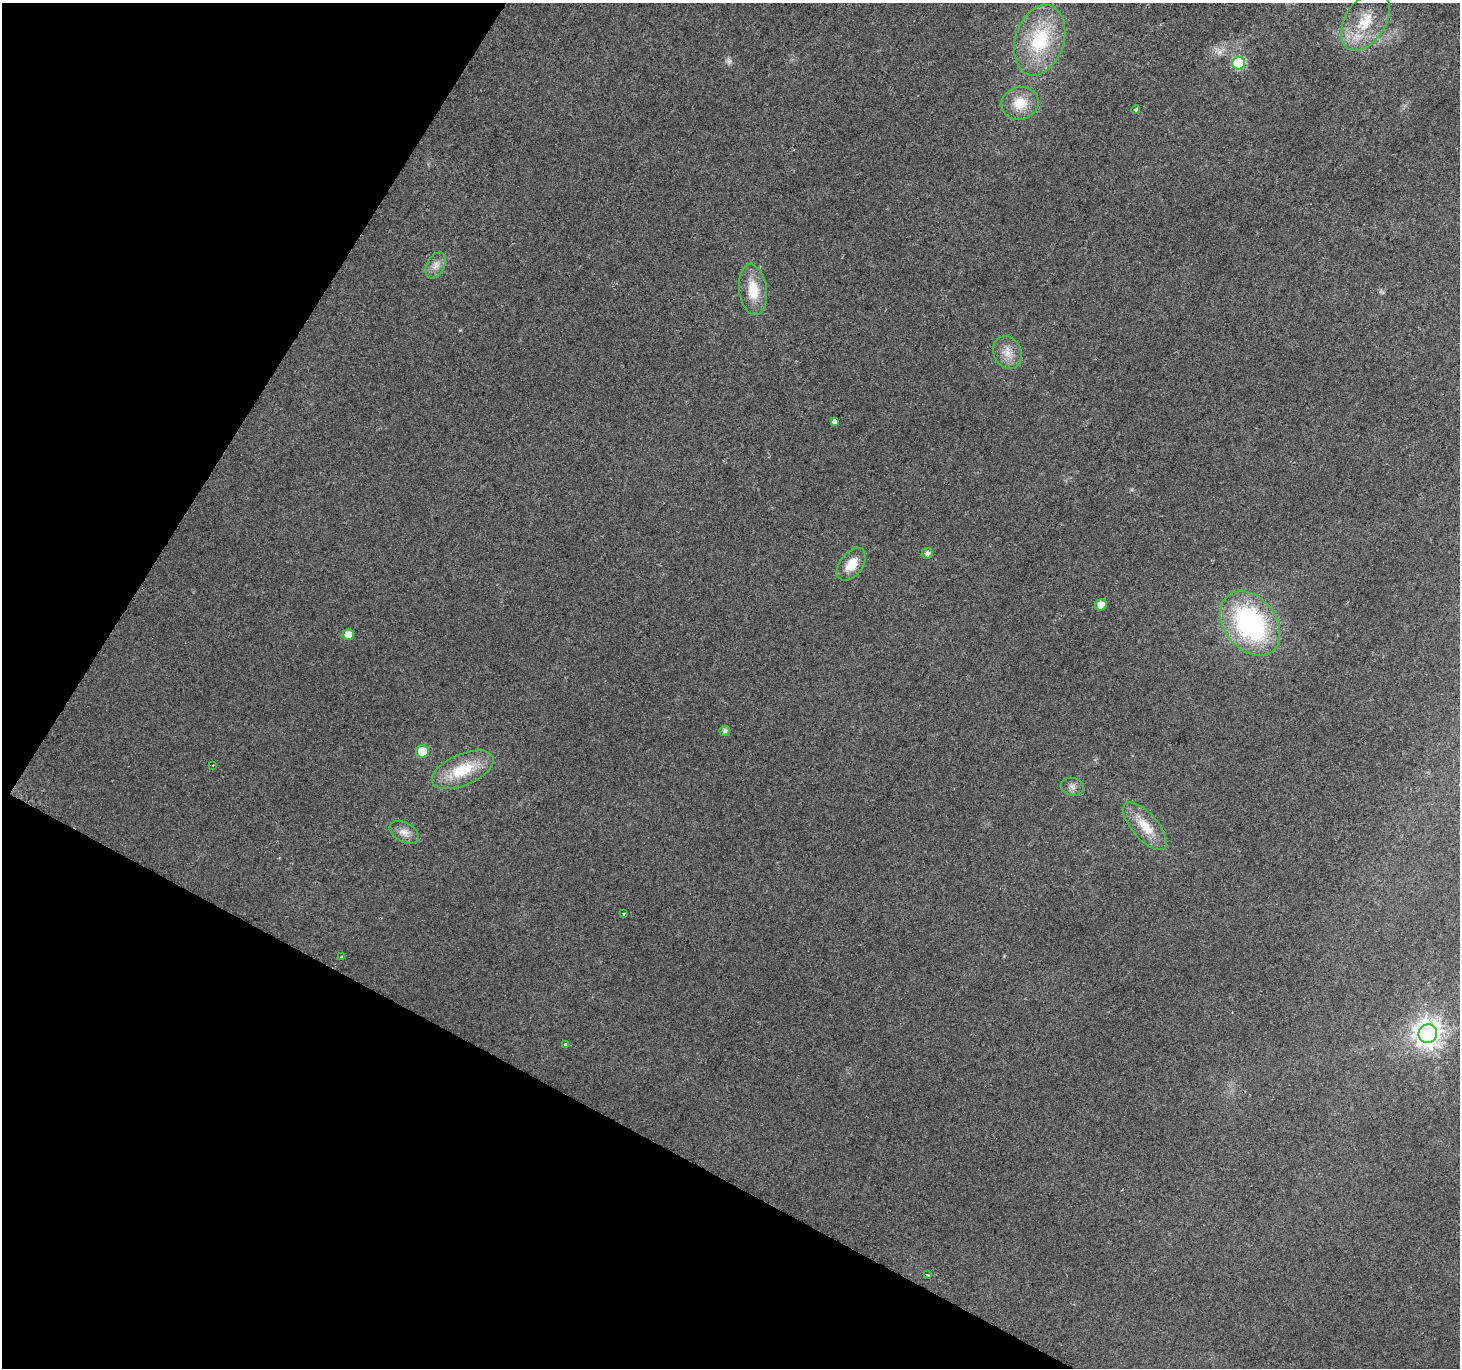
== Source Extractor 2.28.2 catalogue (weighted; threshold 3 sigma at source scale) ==
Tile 9 of 4 x 4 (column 1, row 3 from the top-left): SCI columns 7-1464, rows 1627-2992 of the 5836 x 5917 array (HDU 1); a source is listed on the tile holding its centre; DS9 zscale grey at full resolution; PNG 1462 x 1370 px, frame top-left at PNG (2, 3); each listed source drawn as its Kron ellipse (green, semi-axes under 4 px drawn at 4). Shown black and unused: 26% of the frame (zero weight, under 2 of 3 exposures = <1% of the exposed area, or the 3 px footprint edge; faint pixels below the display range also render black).
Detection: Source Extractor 2.28.2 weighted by HDU 2 'WHT'; one run over the whole footprint, this tile lists its part. Background 0.0281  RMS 0.0065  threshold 0.0291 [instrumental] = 3 sigma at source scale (4.5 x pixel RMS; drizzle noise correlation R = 1.50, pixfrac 1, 0.0396/0.0396 arcsec/px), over >= 5 px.
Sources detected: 27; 1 too faint to see at this stretch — neither listed nor drawn; the other 26 listed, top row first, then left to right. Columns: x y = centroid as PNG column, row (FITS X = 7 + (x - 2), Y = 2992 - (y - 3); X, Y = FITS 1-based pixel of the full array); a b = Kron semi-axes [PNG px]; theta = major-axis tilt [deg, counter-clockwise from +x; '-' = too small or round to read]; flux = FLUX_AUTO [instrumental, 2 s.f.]
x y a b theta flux
1365 21 32 20 56 24
1040 40 36 24 72 43
1239 63 6 6 - 50
1020 103 19 16 16 14
1136 109 4 4 - 0.87
436 266 14 8 60 4.6
753 290 25 14 -83 16
1007 353 17 14 -63 8.1
835 422 4 4 - 29
927 553 5 5 - 2.8
852 564 19 11 52 12
1101 605 6 5 - 5.4
1250 624 36 25 -52 110
348 634 6 5 - 6.5
725 731 5 5 - 2.2
422 751 6 6 - 14
213 765 3 3 - 1.6
463 770 33 15 23 25
1072 787 11 9 -15 3
1145 826 30 12 -49 15
404 832 16 10 -29 5.1
624 914 3 2 - 0.58
342 957 3 3 - 1.2
1428 1034 9 9 - 690
565 1044 3 3 - 1.8
927 1275 3 2 - 0.81